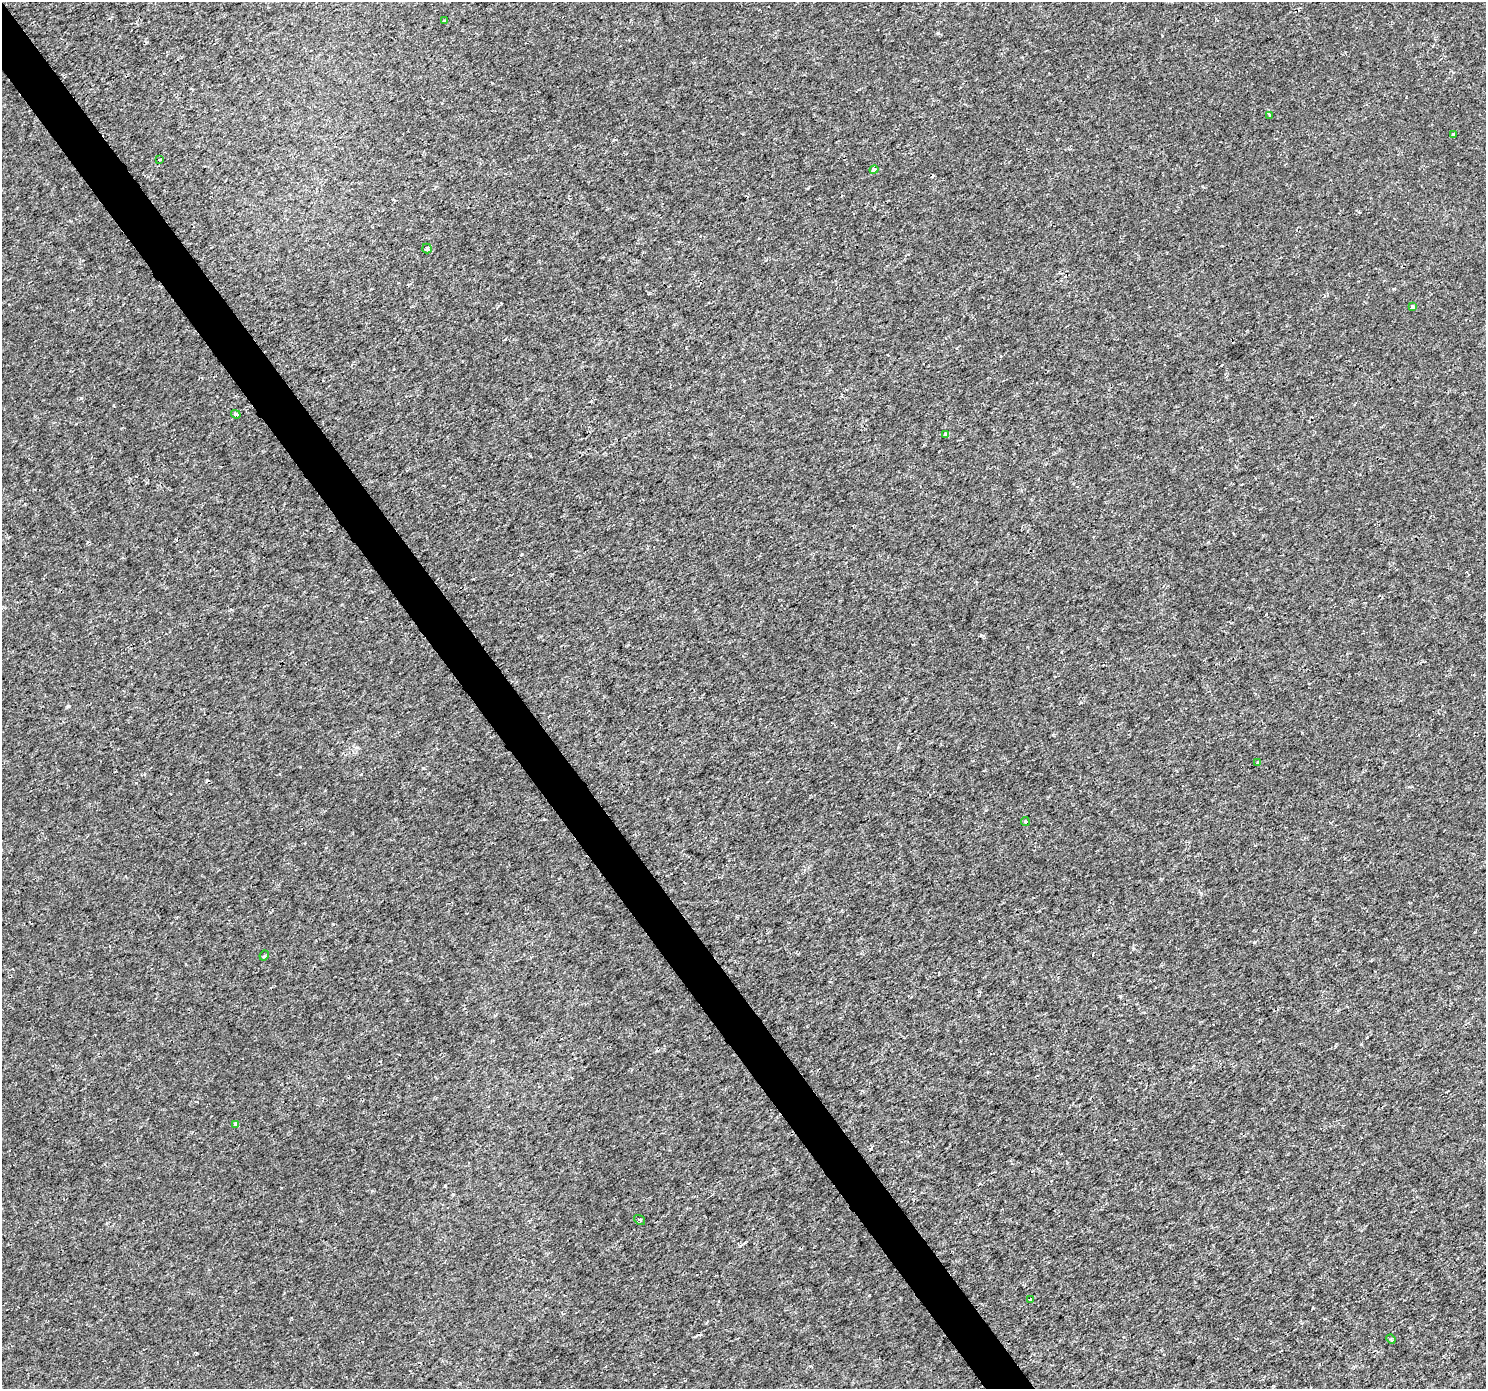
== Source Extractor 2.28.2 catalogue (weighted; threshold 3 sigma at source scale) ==
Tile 11 of 4 x 4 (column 3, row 3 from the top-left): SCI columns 2971-4454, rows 1575-2961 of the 5937 x 5860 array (HDU 1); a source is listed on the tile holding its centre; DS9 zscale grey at full resolution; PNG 1488 x 1391 px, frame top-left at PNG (2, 2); each listed source drawn as its Kron ellipse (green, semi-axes under 4 px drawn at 4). Shown black and unused: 3% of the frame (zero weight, under 2 of 3 exposures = <1% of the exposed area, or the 3 px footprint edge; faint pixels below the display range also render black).
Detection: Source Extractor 2.28.2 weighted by HDU 2 'WHT'; one run over the whole footprint, this tile lists its part. Background 4.83e-04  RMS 0.0015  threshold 0.00658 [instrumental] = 3 sigma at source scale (4.5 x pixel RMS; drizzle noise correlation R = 1.50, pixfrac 1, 0.0396/0.0396 arcsec/px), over >= 5 px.
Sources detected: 19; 3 cosmic-ray / hot-pixel residue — neither listed nor drawn; the other 16 listed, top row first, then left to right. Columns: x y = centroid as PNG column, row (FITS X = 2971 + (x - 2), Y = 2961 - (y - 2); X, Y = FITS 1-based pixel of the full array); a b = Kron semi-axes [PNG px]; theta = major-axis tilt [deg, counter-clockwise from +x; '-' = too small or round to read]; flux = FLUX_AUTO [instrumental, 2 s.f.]
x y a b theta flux
444 21 4 3 - 0.13
1270 115 3 2 - 0.17
1454 135 3 3 - 0.52
160 159 3 3 - 0.19
874 170 4 3 - 1.5
427 249 5 4 - 0.41
1413 306 3 3 - 1.3
236 414 5 3 - 0.42
946 434 4 4 - 2.1
1258 763 3 3 - 0.97
1025 821 4 4 - 0.37
264 956 5 3 - 0.23
236 1124 4 3 - 0.76
640 1220 6 3 -37 0.2
1031 1299 3 2 - 0.13
1391 1339 5 4 - 0.21
Unlisted compact peaks at least as high as the median listed source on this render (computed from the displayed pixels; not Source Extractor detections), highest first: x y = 81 398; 1120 996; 68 706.